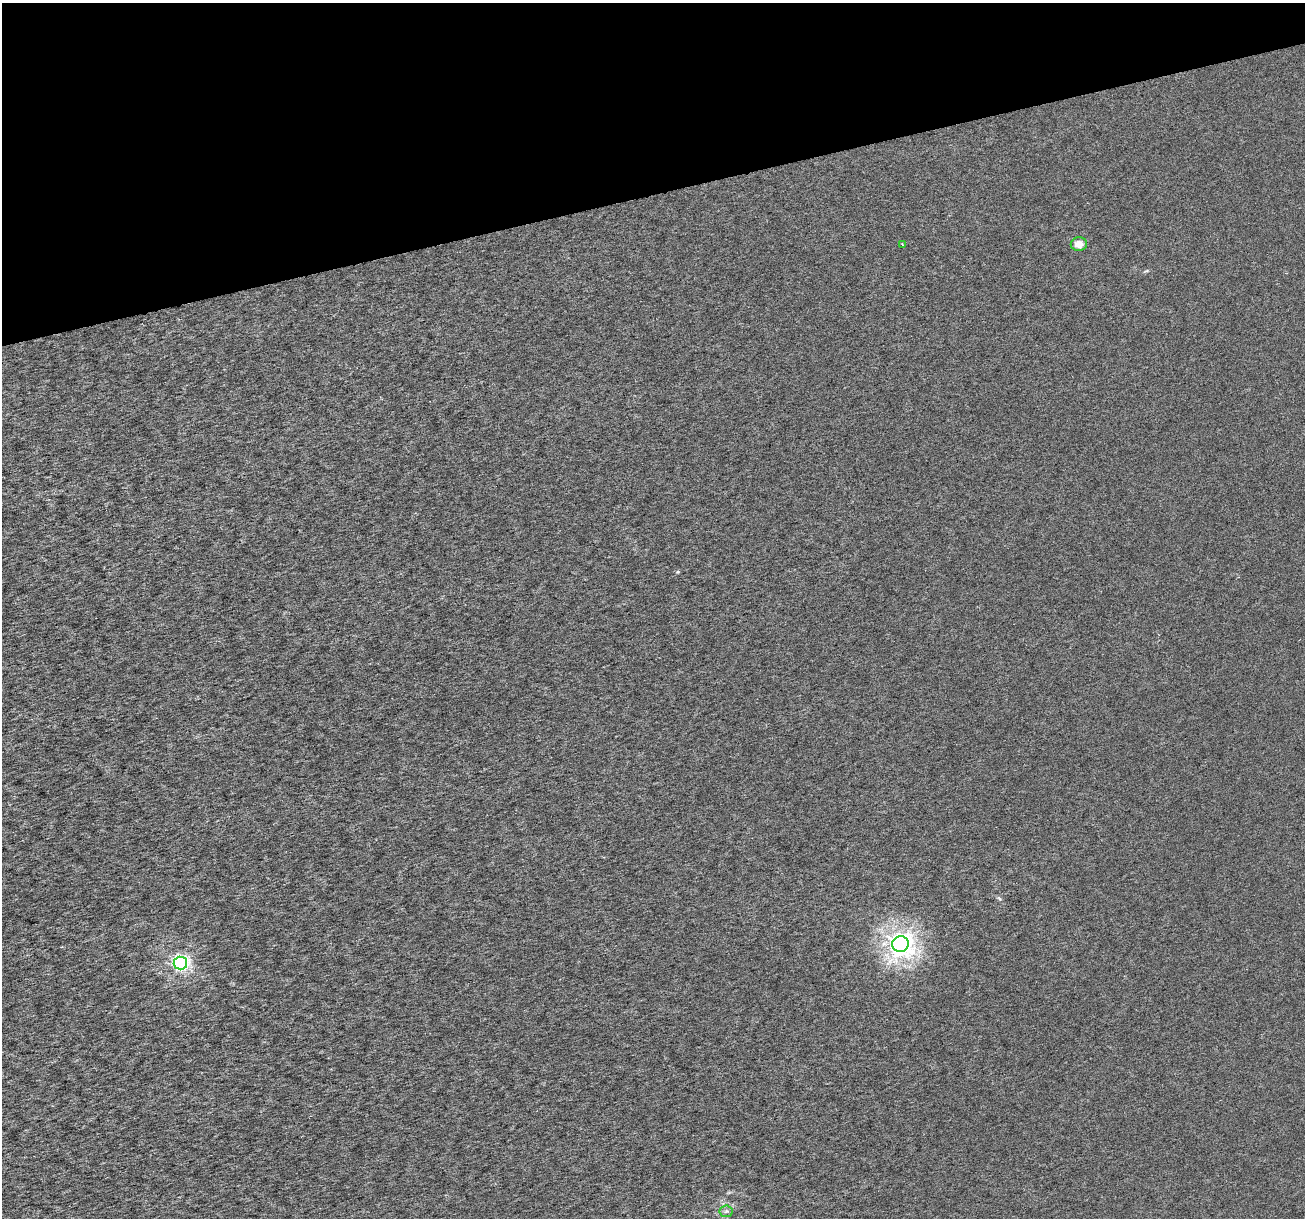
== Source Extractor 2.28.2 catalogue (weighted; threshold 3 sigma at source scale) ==
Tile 3 of 4 x 4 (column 3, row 1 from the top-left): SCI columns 2606-3908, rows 3747-4962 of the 5212 x 5013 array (HDU 1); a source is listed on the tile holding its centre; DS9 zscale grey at full resolution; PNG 1307 x 1220 px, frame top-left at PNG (2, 3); each listed source drawn as its Kron ellipse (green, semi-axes under 4 px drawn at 4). Shown black and unused: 16% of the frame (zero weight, under 3 of 6 exposures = <1% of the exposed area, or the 3 px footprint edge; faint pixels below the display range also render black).
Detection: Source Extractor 2.28.2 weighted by HDU 2 'WHT'; one run over the whole footprint, this tile lists its part. Background 3.49e-05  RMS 0.0018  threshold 0.00726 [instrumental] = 3 sigma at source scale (4.09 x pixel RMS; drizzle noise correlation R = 1.36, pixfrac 0.8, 0.0396/0.0396 arcsec/px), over >= 5 px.
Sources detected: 5; all 5 listed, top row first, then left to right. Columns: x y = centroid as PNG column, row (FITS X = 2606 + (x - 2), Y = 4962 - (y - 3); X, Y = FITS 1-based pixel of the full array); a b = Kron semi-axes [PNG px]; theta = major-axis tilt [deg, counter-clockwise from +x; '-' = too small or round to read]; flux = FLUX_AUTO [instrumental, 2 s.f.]
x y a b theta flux
902 244 3 2 - 0.13
1079 244 8 7 - 1.5
900 944 8 8 - 110
180 963 7 6 - 38
726 1211 6 6 - 0.39